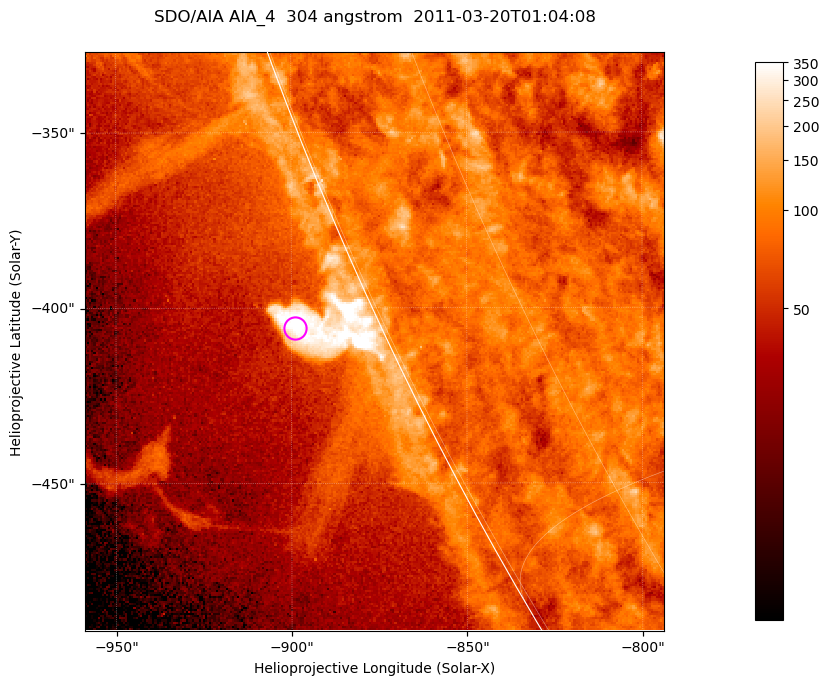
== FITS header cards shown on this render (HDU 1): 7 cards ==
TELESCOP= 'SDO/AIA '           / For AIA: SDO/AIA
INSTRUME= 'AIA_4   '           / For AIA: AIA_ATA1, AIA_ATA2, AIA_ATA3 or AIA_AT
WAVELNTH=                  304 / [angstrom] Wavelength
WAVEUNIT= 'angstrom'           / Wavelength unit: angstrom
DATE-OBS= '2011-03-20T01:04:08.123' / [ISO] Date when observation started; ISO 8
CTYPE1  = 'HPLN-TAN'           / CTYPE1; Typically HPLN
CTYPE2  = 'HPLT-TAN'           / CTYPE2; Typically HPLT

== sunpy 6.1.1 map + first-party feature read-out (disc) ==
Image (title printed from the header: SDO/AIA AIA_4  304 angstrom  2011-03-20T01:04:08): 275 x 275 px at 0.6 arcsec/px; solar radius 964 arcsec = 1606 px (partial field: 0.4% of the solar disc is inside the frame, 47% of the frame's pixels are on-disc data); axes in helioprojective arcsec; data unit not stated in the header (colour bar unlabelled)
Orientation: roll -0.132 deg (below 1 deg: not rotated)
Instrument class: DISC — disc imager (sunpy class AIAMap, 304 A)
Bright regions (active regions / flare kernels): reference = the on-disc median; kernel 3 px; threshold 5 sigma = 105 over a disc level ~80.6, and >= 1.15x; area >= 75 px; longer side >= 3 px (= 1.8 arcsec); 0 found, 0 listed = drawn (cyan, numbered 1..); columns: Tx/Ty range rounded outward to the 2 arcsec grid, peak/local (2 s.f.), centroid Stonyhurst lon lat
Off-limb structures (1.02-1.3 R_sun): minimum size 37 px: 4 found; the strongest spans PA ~115 deg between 1.02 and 1.03 R_sun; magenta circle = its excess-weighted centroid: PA ~115 deg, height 1.02 R_sun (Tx ~-900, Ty ~-406 arcsec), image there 6.6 x the reference